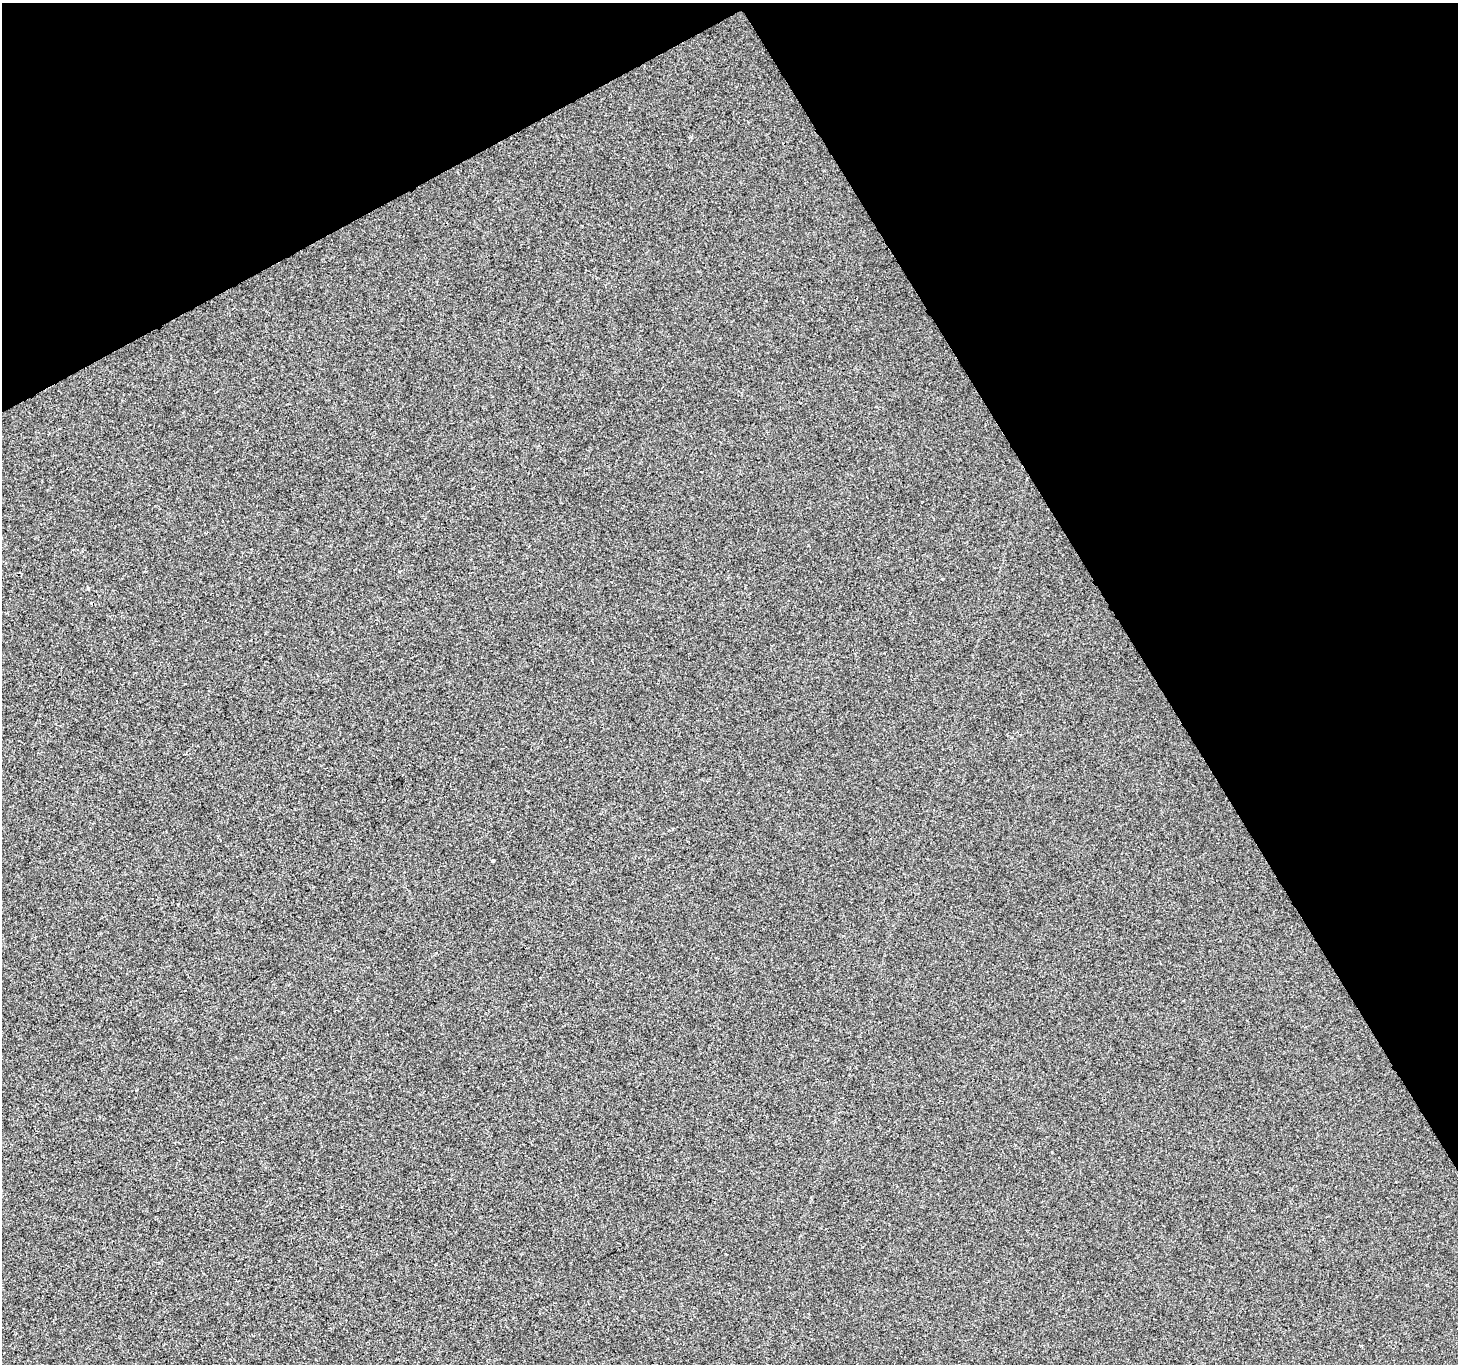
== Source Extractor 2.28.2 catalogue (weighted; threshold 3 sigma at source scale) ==
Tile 3 of 4 x 4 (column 3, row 1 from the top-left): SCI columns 2917-4372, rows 4254-5615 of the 5829 x 5724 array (HDU 1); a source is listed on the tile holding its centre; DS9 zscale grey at full resolution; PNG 1460 x 1366 px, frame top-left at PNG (2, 3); no overlay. Shown black and unused: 29% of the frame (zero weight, under 2 of 3 exposures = <1% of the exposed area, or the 3 px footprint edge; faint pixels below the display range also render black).
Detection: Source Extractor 2.28.2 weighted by HDU 2 'WHT'; one run over the whole footprint, this tile lists its part. Background -5.90e-04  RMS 0.0042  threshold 0.0187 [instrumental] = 3 sigma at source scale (4.5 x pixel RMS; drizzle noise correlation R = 1.50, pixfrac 1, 0.0396/0.0396 arcsec/px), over >= 5 px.
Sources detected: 3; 1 cosmic-ray / hot-pixel residue — not listed; the other 2 listed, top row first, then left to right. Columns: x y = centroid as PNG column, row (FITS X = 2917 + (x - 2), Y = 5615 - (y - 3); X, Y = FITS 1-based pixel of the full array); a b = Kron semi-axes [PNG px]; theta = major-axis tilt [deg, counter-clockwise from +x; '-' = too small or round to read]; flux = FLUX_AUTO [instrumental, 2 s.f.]
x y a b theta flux
493 861 3 3 - 2
136 1090 3 2 - 0.32